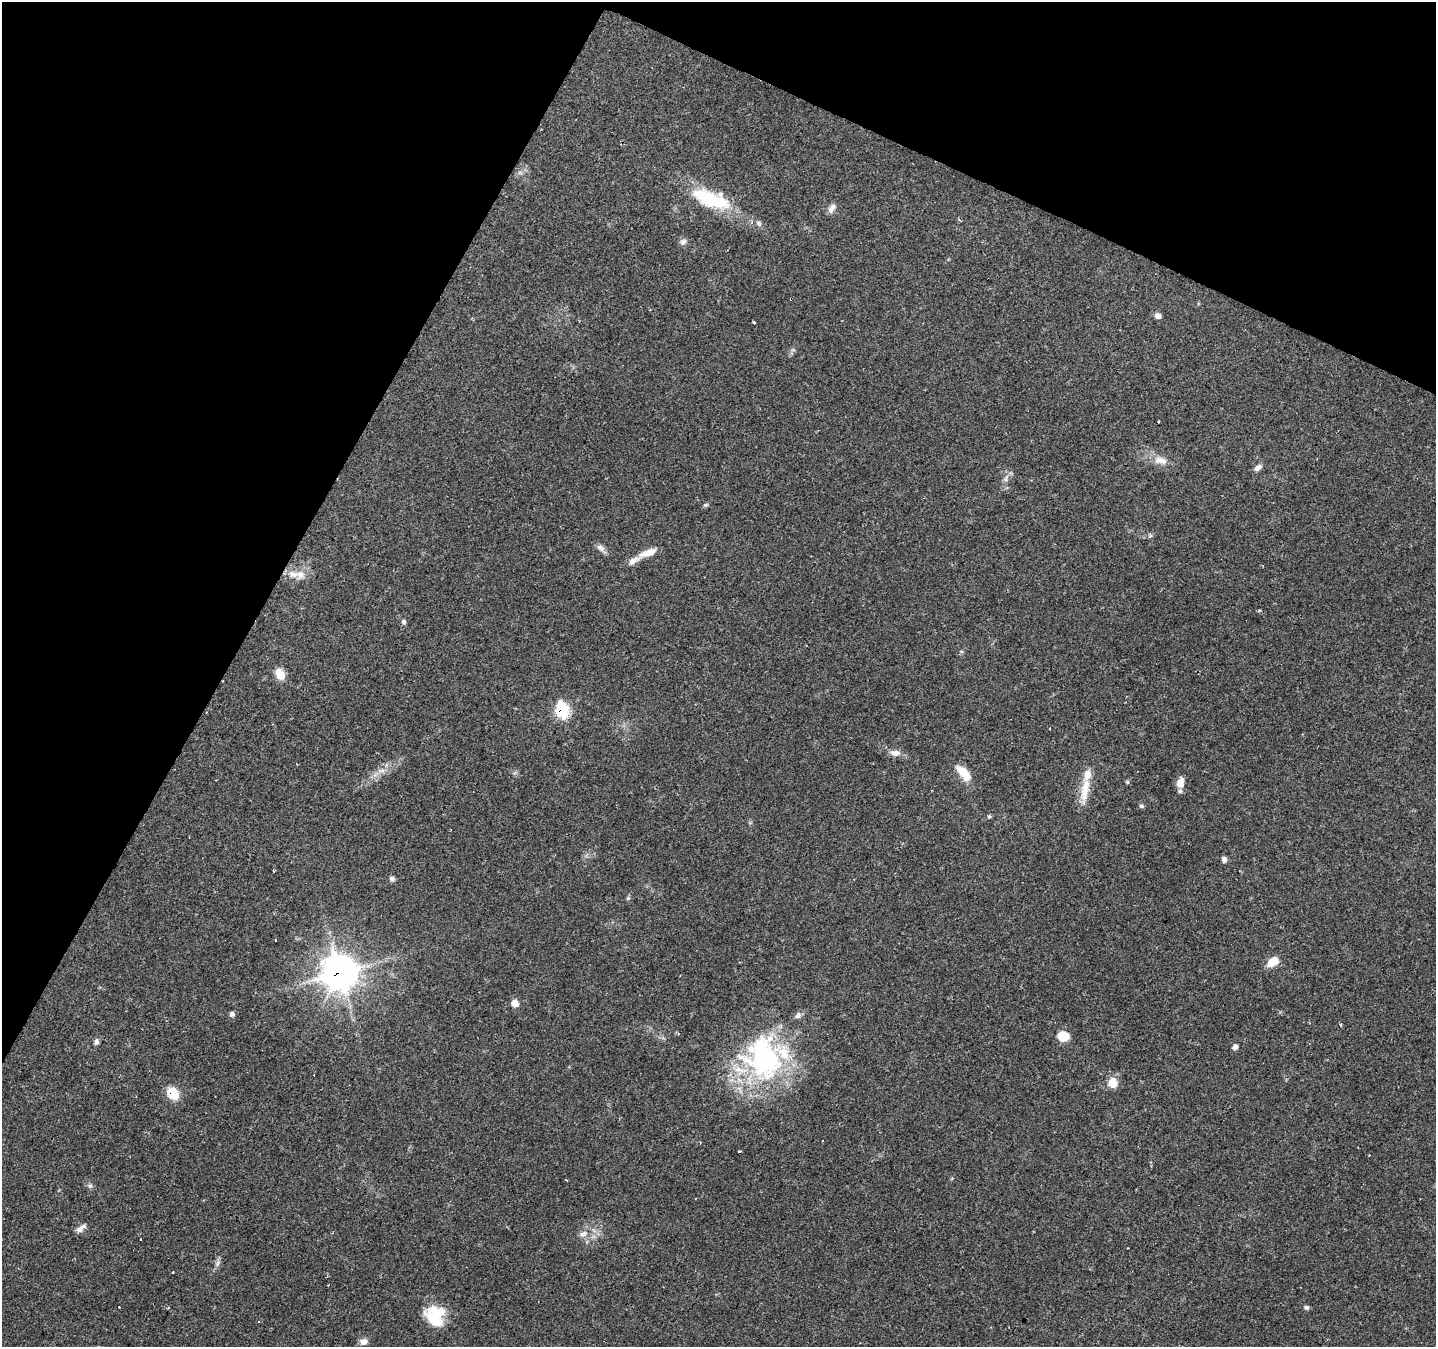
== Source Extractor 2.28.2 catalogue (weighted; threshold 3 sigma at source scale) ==
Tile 2 of 4 x 4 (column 2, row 1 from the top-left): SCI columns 1435-2868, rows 4234-5578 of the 5741 x 5842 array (HDU 1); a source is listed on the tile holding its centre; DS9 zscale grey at full resolution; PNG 1438 x 1349 px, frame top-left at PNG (2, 2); no overlay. Shown black and unused: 25% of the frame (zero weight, under 2 of 3 exposures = <1% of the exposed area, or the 3 px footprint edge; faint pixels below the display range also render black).
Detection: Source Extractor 2.28.2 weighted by HDU 2 'WHT'; one run over the whole footprint, this tile lists its part. Background 0.106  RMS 0.0056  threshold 0.0254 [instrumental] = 3 sigma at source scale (4.5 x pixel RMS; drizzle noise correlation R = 1.50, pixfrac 1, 0.0396/0.0396 arcsec/px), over >= 5 px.
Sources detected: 65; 1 inside a brighter object's white glare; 8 cosmic-ray / hot-pixel residue — not listed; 4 inside a brighter listed object's ellipse — not listed separately; the other 52 listed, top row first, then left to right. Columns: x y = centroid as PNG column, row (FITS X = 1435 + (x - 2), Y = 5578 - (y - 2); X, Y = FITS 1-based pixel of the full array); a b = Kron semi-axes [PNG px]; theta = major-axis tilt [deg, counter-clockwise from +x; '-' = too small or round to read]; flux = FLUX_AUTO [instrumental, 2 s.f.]
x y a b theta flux
710 199 51 18 -21 35
832 208 13 7 57 2.8
683 242 9 8 - 2
1158 316 8 6 -25 2.5
754 322 5 3 - 0.52
1161 460 20 10 -13 6.1
1258 468 11 6 36 2.3
1006 479 9 4 77 1.6
705 505 7 5 1 0.92
600 548 13 7 -32 2.6
649 552 21 7 18 6.5
293 574 17 10 -6 6.2
404 622 5 5 - 1.2
280 674 13 9 -63 6.9
562 710 9 6 -75 49
895 753 14 8 -7 3.6
382 771 10 4 9 2.1
962 771 15 9 -36 8.1
1127 782 6 4 17 0.65
1180 783 14 9 77 4.4
1085 789 40 10 83 11
1141 806 6 5 - 0.97
989 816 5 4 - 0.77
1224 859 7 6 - 1.7
392 879 6 6 - 1.6
628 898 6 4 47 0.78
1272 962 12 8 35 9
340 973 13 12 - 850
515 1003 8 6 -61 4.9
232 1014 6 6 - 1.5
798 1016 9 8 - 2
1340 1024 3 3 - 0.91
1063 1036 10 8 -21 12
96 1042 8 6 83 1.7
1235 1047 6 5 - 2
763 1058 64 50 -66 99
1113 1082 8 6 80 15
173 1093 12 9 -54 13
822 1141 2 2 - 0.47
740 1151 3 3 - 2.6
566 1180 3 2 - 0.58
90 1186 6 6 - 1.2
81 1228 14 6 37 2.6
583 1234 12 8 23 3.3
140 1239 3 3 - 2
217 1263 11 4 79 1.8
172 1272 3 2 - 0.81
119 1307 2 2 - 0.41
1306 1307 7 5 -29 1.1
168 1308 3 3 - 1.2
435 1316 24 21 -75 19
364 1342 9 7 12 2.9
Overlapping masked pixels (flux is a lower limit): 3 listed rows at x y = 562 710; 340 973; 173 1093